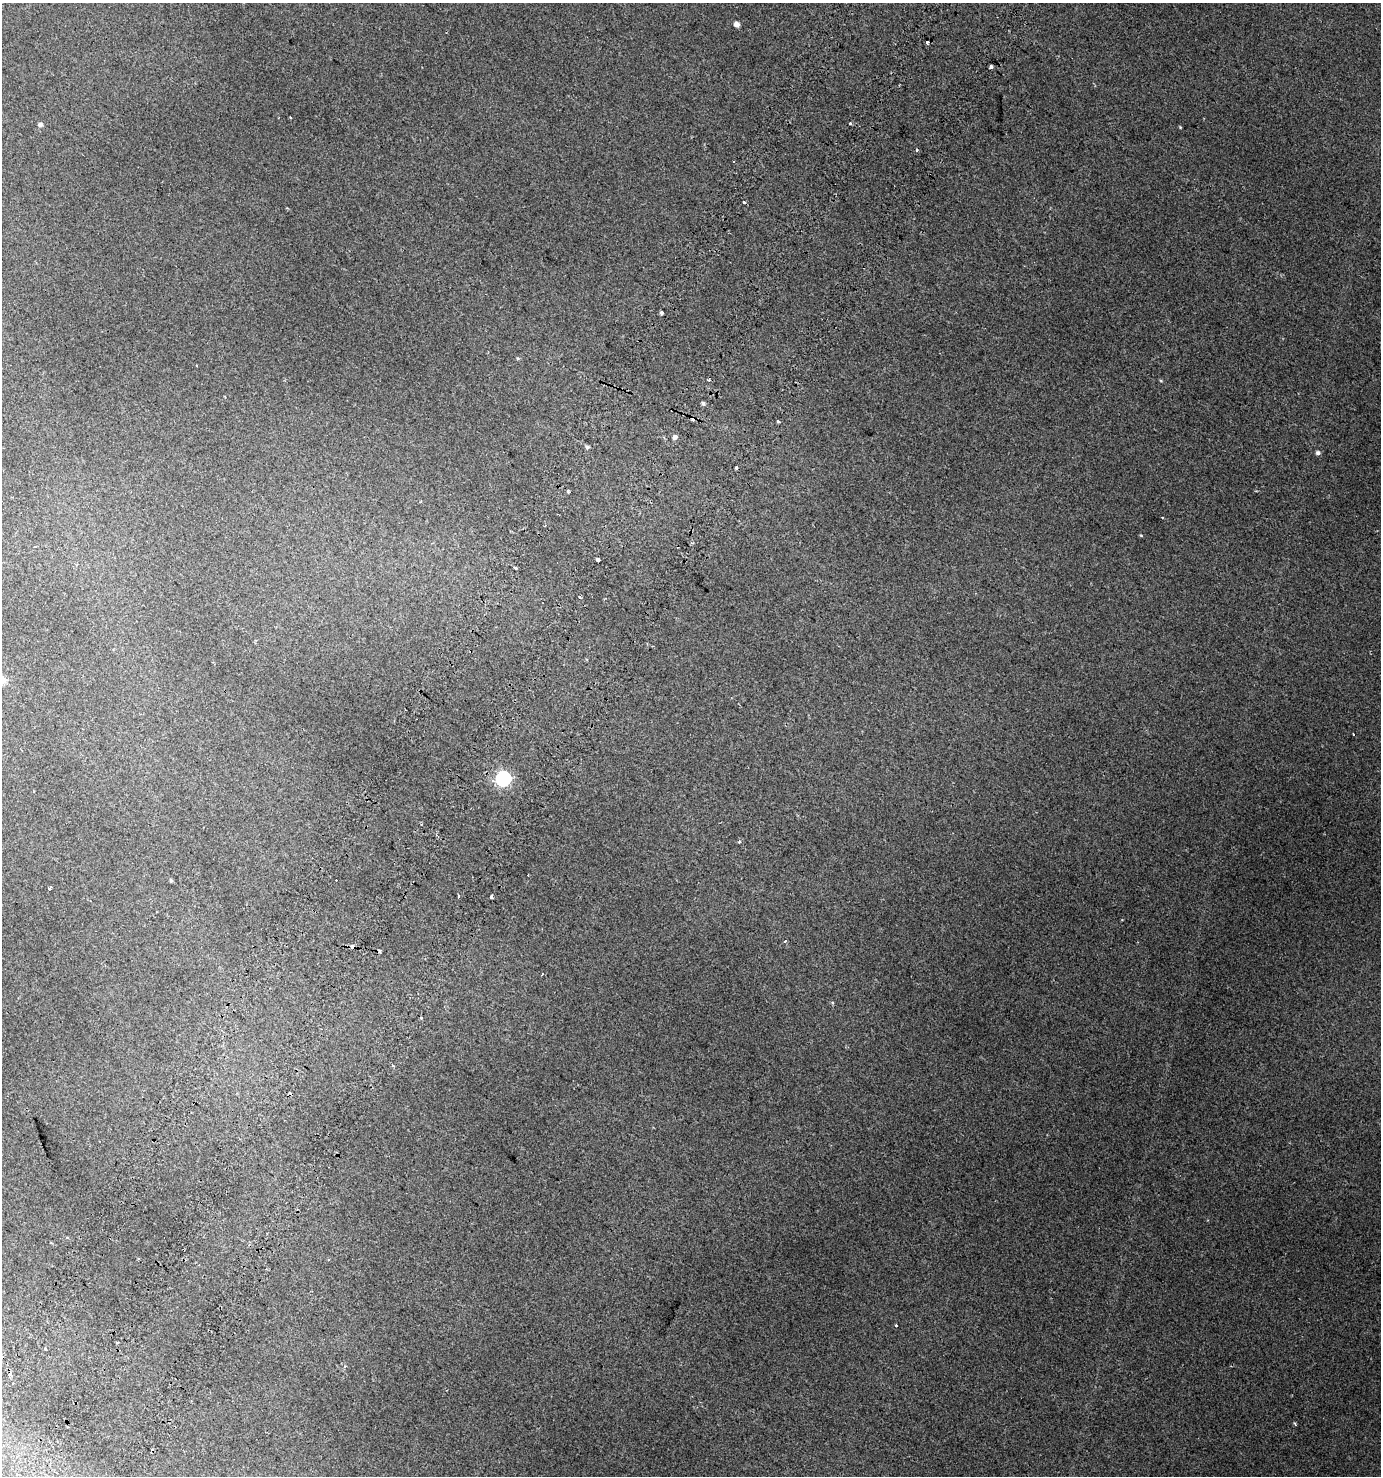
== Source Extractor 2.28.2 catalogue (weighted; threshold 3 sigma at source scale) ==
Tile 7 of 4 x 4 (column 3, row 2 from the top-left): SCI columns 3012-4390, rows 3000-4473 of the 6089 x 5992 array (HDU 1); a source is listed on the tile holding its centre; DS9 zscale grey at full resolution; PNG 1383 x 1478 px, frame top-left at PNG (2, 3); no overlay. Shown black and unused: <1% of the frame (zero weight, under 2 of 3 exposures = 4% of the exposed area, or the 3 px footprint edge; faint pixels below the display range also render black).
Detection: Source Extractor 2.28.2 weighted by HDU 2 'WHT'; one run over the whole footprint, this tile lists its part. Background 0.0159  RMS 0.0048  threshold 0.0216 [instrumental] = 3 sigma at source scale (4.5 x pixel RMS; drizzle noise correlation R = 1.50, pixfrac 1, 0.0396/0.0396 arcsec/px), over >= 5 px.
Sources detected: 42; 10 cosmic-ray / hot-pixel residue — not listed; the other 32 listed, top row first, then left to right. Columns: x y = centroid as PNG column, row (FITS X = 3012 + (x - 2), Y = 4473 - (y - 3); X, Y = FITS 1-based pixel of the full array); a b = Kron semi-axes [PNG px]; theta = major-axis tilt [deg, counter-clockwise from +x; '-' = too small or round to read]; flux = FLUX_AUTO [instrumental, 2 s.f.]
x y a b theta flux
736 24 5 4 - 3.1
927 42 3 3 - 2.2
991 67 3 3 - 2.6
850 123 3 3 - 0.99
40 124 5 4 - 1.3
1180 127 4 3 - 0.36
734 161 3 2 - 0.54
661 312 3 3 - 1.7
703 403 5 4 - 0.96
778 421 4 3 - 0.6
675 437 5 5 - 1.7
587 447 5 4 - 0.87
1318 453 5 5 - 1.1
737 468 3 3 - 0.71
568 491 4 3 - 1
1141 535 5 3 - 0.4
598 560 4 3 - 2.4
515 568 3 3 - 0.94
580 597 4 3 - 0.64
1353 734 3 2 - 0.36
503 778 6 6 - 90
739 842 4 4 - 0.55
171 880 5 4 - 0.59
50 888 4 3 - 0.78
459 895 4 3 - 0.45
491 897 3 3 - 2
785 941 3 3 - 3.2
352 947 4 3 - 3.5
421 1018 3 3 - 1.7
896 1325 3 3 - 1
45 1349 3 3 - 1.5
2 1357 3 3 - 13
Overlapping masked pixels (flux is a lower limit): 1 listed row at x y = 352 947
Isophote crosses this tile's border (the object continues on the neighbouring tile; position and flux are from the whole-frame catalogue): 1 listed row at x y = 2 1357